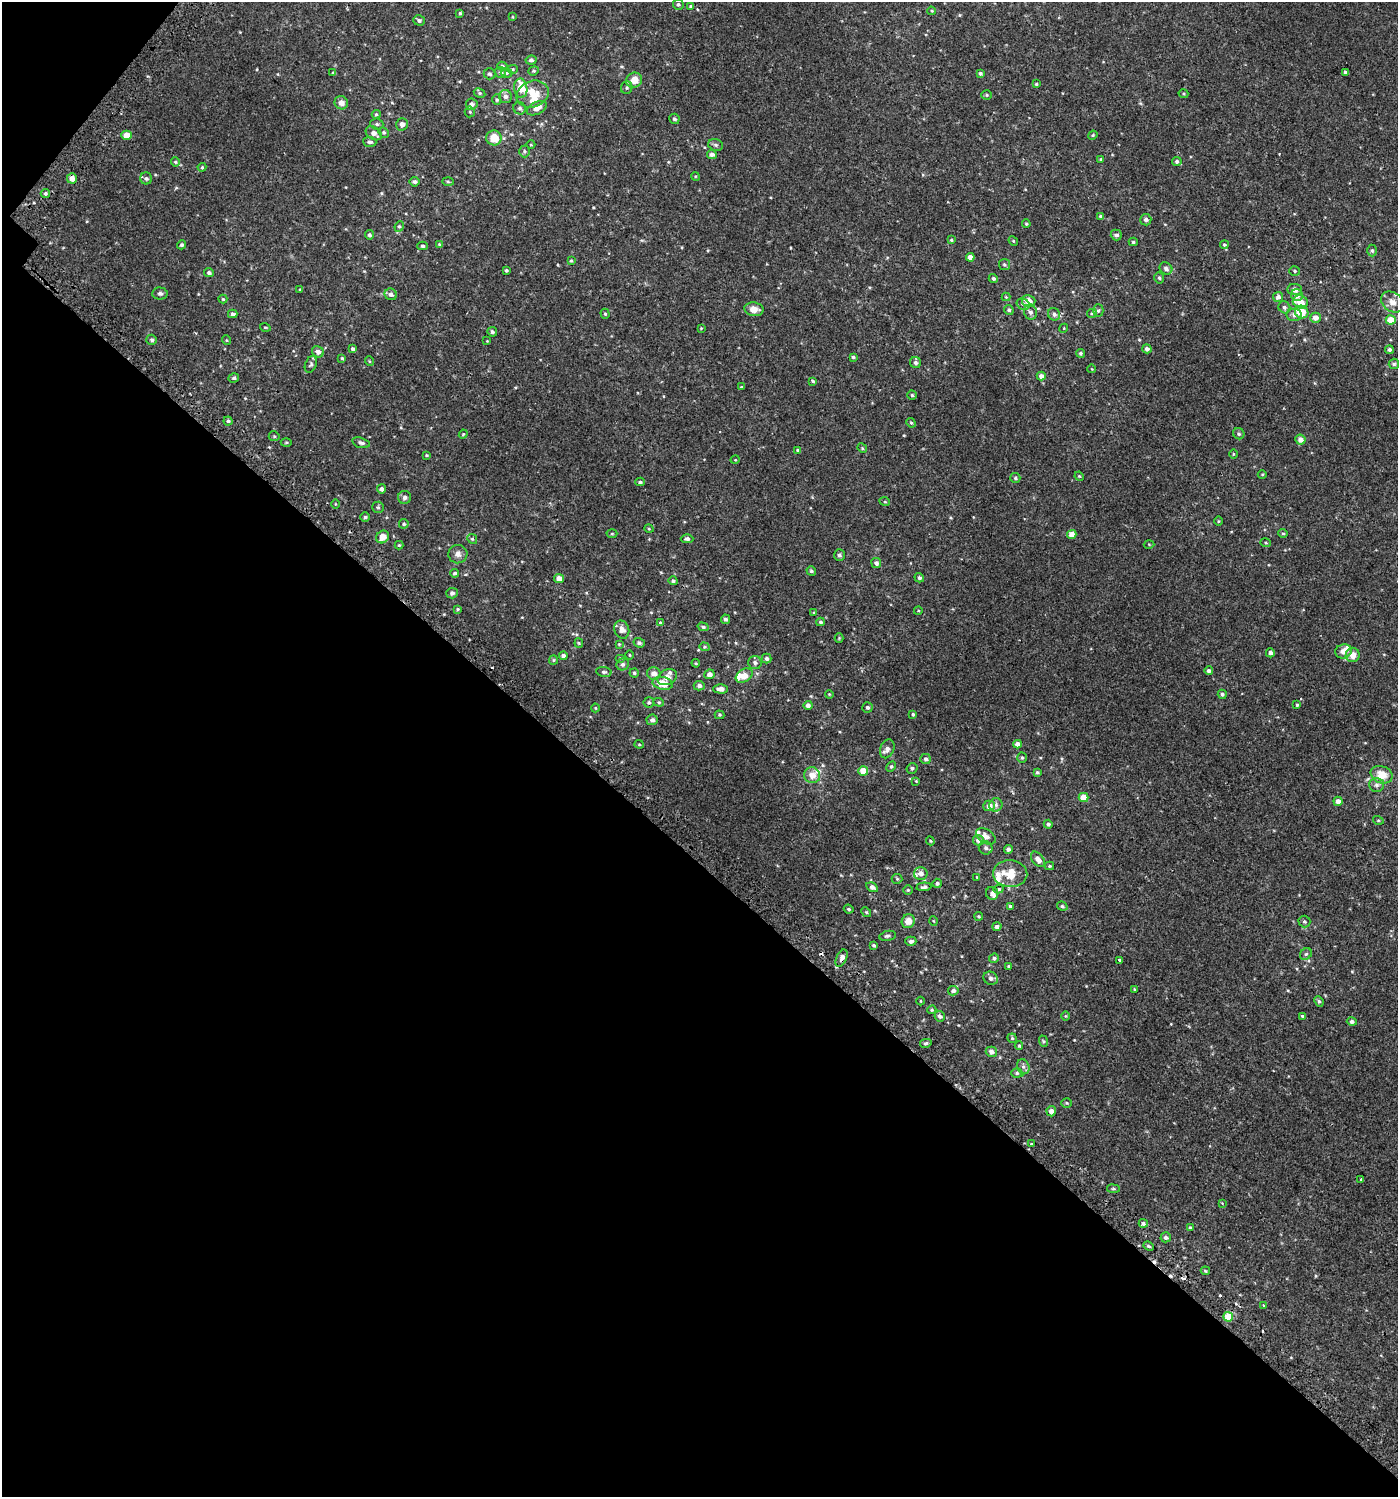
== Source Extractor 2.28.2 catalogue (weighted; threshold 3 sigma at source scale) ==
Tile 9 of 4 x 4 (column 1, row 3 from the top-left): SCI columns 232-1627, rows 1543-3037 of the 6113 x 6089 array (HDU 1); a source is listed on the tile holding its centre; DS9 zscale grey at full resolution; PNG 1400 x 1499 px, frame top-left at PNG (2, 2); each listed source drawn as its Kron ellipse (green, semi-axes under 4 px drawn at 4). Shown black and unused: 43% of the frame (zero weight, under 2 of 3 exposures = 3% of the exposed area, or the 3 px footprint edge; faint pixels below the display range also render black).
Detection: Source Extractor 2.28.2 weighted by HDU 2 'WHT'; one run over the whole footprint, this tile lists its part. Background 6.49e-04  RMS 0.0026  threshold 0.0117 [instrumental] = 3 sigma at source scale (4.5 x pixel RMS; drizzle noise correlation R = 1.50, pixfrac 1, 0.0396/0.0396 arcsec/px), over >= 5 px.
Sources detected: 320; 7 cosmic-ray / hot-pixel residue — neither listed nor drawn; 14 inside a brighter listed object's ellipse — not listed separately; the other 299 listed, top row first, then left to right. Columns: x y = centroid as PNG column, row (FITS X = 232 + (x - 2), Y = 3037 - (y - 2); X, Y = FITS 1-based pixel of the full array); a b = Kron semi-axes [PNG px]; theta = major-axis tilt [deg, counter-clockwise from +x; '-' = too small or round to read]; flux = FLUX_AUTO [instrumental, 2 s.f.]
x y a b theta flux
678 4 5 5 - 0.45
691 6 4 4 - 0.42
931 11 4 3 - 0.24
460 13 3 3 - 0.34
513 17 4 3 - 0.17
419 20 6 5 - 0.63
531 60 5 4 - 0.59
502 66 5 4 - 0.42
512 69 5 4 - 0.34
534 71 5 4 - 0.35
1345 72 3 3 - 0.6
333 73 4 3 - 0.26
500 73 6 5 - 0.65
507 73 6 5 - 0.37
980 73 4 4 - 0.5
489 74 6 5 - 0.47
634 80 8 7 - 2.6
1036 84 3 3 - 0.32
521 88 10 6 -81 5.4
627 88 6 5 - 0.45
480 93 6 4 -28 0.39
532 94 16 13 22 4.2
1183 94 5 3 - 0.25
987 95 5 4 - 0.32
505 96 6 6 - 0.88
497 100 5 4 - 0.35
341 103 7 6 - 1.3
472 104 6 5 - 1
520 108 6 6 - 0.63
537 108 10 6 26 1.9
470 112 5 5 - 0.36
376 114 4 4 - 0.29
674 119 5 5 - 0.48
377 124 6 5 - 0.45
402 124 6 5 - 1.2
384 132 6 4 -46 0.34
374 133 9 6 -33 1.3
127 135 5 4 - 2.6
1093 135 5 3 - 0.26
494 138 7 7 - 3.7
370 142 6 5 - 0.62
531 145 4 3 - 0.2
716 145 7 5 -16 0.53
524 151 6 5 - 0.48
712 154 5 4 - 0.93
1101 160 4 4 - 0.37
1177 161 4 4 - 0.57
175 162 5 4 - 0.29
202 167 4 4 - 0.28
695 176 4 3 - 0.23
72 178 5 5 - 1.6
146 178 6 6 - 0.53
448 181 5 3 - 0.28
415 182 5 5 - 0.59
45 194 5 4 - 0.47
1101 216 4 3 - 0.55
1146 220 6 5 - 0.78
1026 224 4 3 - 0.27
399 226 5 4 - 0.38
369 235 4 4 - 0.5
1116 235 5 5 - 0.7
951 240 4 3 - 0.26
1013 241 5 4 - 0.29
1133 242 4 4 - 0.36
181 245 4 4 - 0.5
440 245 4 3 - 0.4
1224 245 4 4 - 0.34
423 246 5 4 - 0.43
1372 250 6 4 -89 0.47
970 257 4 4 - 1.5
571 261 3 3 - 0.26
1004 264 5 5 - 0.43
1166 268 7 5 -36 0.71
506 270 4 3 - 0.38
1295 271 5 5 - 0.35
209 273 5 4 - 0.51
993 278 4 4 - 0.49
1159 278 6 4 -72 0.47
300 289 3 3 - 0.26
1295 289 7 5 -4 1.4
160 293 7 6 - 0.61
391 294 6 5 - 0.75
1297 295 6 6 - 1.7
1006 297 4 4 - 0.23
1278 297 5 5 - 1
223 299 4 4 - 0.27
1029 301 7 6 - 3.1
1300 302 8 6 -21 3.1
1392 302 12 9 -35 1.7
1023 304 7 5 -28 0.61
1284 307 6 5 - 0.55
754 309 9 7 -10 1.9
1009 310 5 4 - 0.47
1098 311 6 5 - 0.42
1030 312 7 6 - 0.83
1302 312 7 6 - 4.7
1092 313 5 4 - 0.32
233 314 4 4 - 0.61
605 314 5 4 - 0.35
1054 314 6 6 - 0.84
1294 315 8 6 -1 0.96
1315 318 5 5 - 1.6
1391 320 5 4 - 3.2
265 327 5 3 - 0.23
701 328 4 4 - 0.21
1064 328 4 3 - 0.22
492 332 5 4 - 0.59
152 340 5 5 - 0.54
226 340 5 3 - 0.19
487 341 4 4 - 0.21
353 349 4 3 - 0.54
1147 349 4 4 - 0.78
1389 350 4 4 - 0.53
318 352 6 5 - 1.1
1080 353 4 4 - 0.4
853 357 4 3 - 0.36
342 358 3 3 - 0.29
369 361 5 3 - 0.21
915 363 6 5 - 0.66
311 364 9 5 67 0.53
1394 364 5 5 - 0.37
1092 369 4 3 - 0.17
1041 376 4 4 - 1.2
234 378 5 4 - 0.5
813 381 4 4 - 0.37
741 387 4 3 - 0.26
912 395 5 4 - 0.33
228 421 4 4 - 0.44
911 423 5 4 - 0.31
463 434 4 4 - 0.26
1239 434 6 5 - 0.48
274 436 5 5 - 0.34
1300 440 5 5 - 1.6
286 442 5 3 - 0.28
361 443 9 5 -16 0.73
862 448 5 4 - 0.27
798 450 4 3 - 0.37
1233 454 5 3 - 0.22
427 455 4 3 - 0.25
735 460 5 3 - 0.19
1262 474 4 3 - 0.21
1079 476 5 4 - 0.24
1015 478 5 5 - 0.42
640 482 5 3 - 0.42
381 489 4 4 - 0.75
405 497 6 6 - 0.64
885 502 5 3 - 0.26
335 504 5 3 - 0.21
378 507 6 5 - 0.41
365 517 5 5 - 0.45
1218 521 5 3 - 0.21
404 524 5 4 - 0.37
649 529 5 3 - 0.21
1283 533 5 4 - 0.33
612 534 5 3 - 0.22
1072 534 4 4 - 2
382 537 7 6 - 2.2
472 539 5 4 - 0.34
687 539 6 4 0 0.62
1265 543 5 3 - 0.27
1149 544 5 3 - 0.22
399 545 4 4 - 0.25
458 554 9 9 - 1.2
839 555 6 5 - 0.56
876 563 5 5 - 0.67
811 571 5 4 - 0.37
455 573 4 4 - 0.46
559 578 5 4 - 1.5
919 578 5 4 - 0.63
673 581 4 4 - 0.5
452 593 6 5 - 0.66
458 609 4 4 - 0.27
918 611 4 3 - 0.21
814 613 4 3 - 0.28
725 619 4 4 - 0.55
660 622 4 4 - 0.22
820 622 4 3 - 0.39
703 627 5 4 - 0.42
622 630 9 7 -69 1.6
839 638 4 4 - 0.24
579 643 5 4 - 0.25
639 643 5 4 - 0.54
619 644 4 4 - 0.21
704 647 5 4 - 0.32
1343 651 8 7 - 1.6
1270 653 4 4 - 0.89
629 655 4 3 - 0.22
1353 655 7 7 - 1.9
563 656 4 4 - 0.76
620 658 5 4 - 0.25
767 658 5 5 - 0.73
553 660 5 4 - 0.28
696 663 4 4 - 0.26
755 663 7 6 - 0.8
623 664 6 5 - 0.64
1209 671 4 4 - 0.71
604 672 8 5 -9 0.5
634 673 5 4 - 0.39
654 673 7 6 - 1.4
709 674 5 4 - 1.2
744 676 9 6 31 2.6
667 677 10 7 28 1.8
663 683 10 6 -12 3.6
699 686 5 5 - 0.79
720 689 7 4 -1 1.4
829 694 4 3 - 0.19
1222 694 4 4 - 0.49
649 702 5 5 - 0.44
659 702 5 4 - 0.31
808 705 4 4 - 0.84
1297 705 4 4 - 0.31
867 707 5 5 - 0.52
595 708 4 4 - 0.23
913 714 4 4 - 0.35
720 715 5 4 - 0.3
652 720 5 5 - 0.86
639 744 4 4 - 0.26
1018 744 4 4 - 1.6
887 749 10 7 67 1.2
1022 758 5 4 - 0.39
926 759 5 5 - 0.64
891 766 6 4 62 0.39
912 768 5 5 - 0.52
863 771 5 4 - 2.9
1037 772 4 4 - 0.43
812 775 8 7 - 2.1
1382 775 11 8 -22 3.5
916 781 3 3 - 0.18
1377 785 7 7 - 0.74
1083 797 5 4 - 3.9
1338 801 4 4 - 1.4
996 805 7 6 - 0.74
989 806 5 5 - 1.7
1378 820 5 3 - 0.22
1048 824 4 4 - 0.54
986 836 11 7 -34 1.4
978 840 5 5 - 1
930 841 4 4 - 0.27
986 848 7 6 - 0.7
1008 849 4 4 - 0.67
1038 859 9 5 -50 1.7
1049 866 4 4 - 0.3
921 874 6 6 - 1.3
1010 874 17 13 -4 5.5
977 877 3 2 - 0.19
897 879 5 5 - 0.33
937 883 4 4 - 0.5
872 887 6 4 -32 1.1
924 887 7 4 5 0.65
999 889 5 4 - 0.35
908 890 5 5 - 0.27
992 893 6 6 - 0.71
1010 906 4 3 - 0.37
1062 906 5 4 - 0.41
849 909 5 3 - 0.32
866 912 5 4 - 0.29
979 916 4 3 - 0.28
908 921 7 6 - 2.2
933 921 5 3 - 0.21
1304 922 6 6 - 0.53
997 926 5 4 - 0.82
888 936 8 5 11 0.51
911 941 5 4 - 0.73
874 945 4 4 - 0.43
1306 954 6 5 - 0.54
841 958 9 5 65 1.7
994 958 5 4 - 0.54
1119 960 3 3 - 2.3
1008 966 4 3 - 0.27
991 978 7 6 - 0.92
1134 989 4 3 - 0.18
953 991 5 4 - 0.86
920 1001 4 3 - 0.18
1319 1001 5 4 - 0.37
932 1010 4 4 - 0.31
940 1016 5 5 - 0.7
1066 1016 5 3 - 0.23
1303 1017 3 3 - 2.2
1352 1022 5 4 - 0.7
1012 1038 5 4 - 0.36
1043 1041 6 3 -71 0.3
926 1043 6 4 13 0.43
1019 1046 4 4 - 0.23
991 1052 6 5 - 1
1023 1067 8 6 -69 0.74
1017 1073 5 5 - 0.44
1067 1103 5 4 - 0.3
1051 1111 5 4 - 1.1
1031 1144 3 3 - 0.68
1361 1179 3 3 - 0.27
1113 1189 6 3 -8 0.3
1222 1203 4 2 - 0.23
1143 1223 4 4 - 0.52
1190 1227 4 3 - 0.24
1166 1237 5 5 - 0.77
1149 1246 6 4 -23 0.4
1205 1271 4 3 - 0.24
1264 1305 3 3 - 0.37
1228 1317 5 5 - 5.1
Overlapping masked pixels (flux is a lower limit): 1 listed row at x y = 841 958
Isophote crosses this tile's border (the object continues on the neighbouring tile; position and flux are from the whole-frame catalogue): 1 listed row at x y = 1392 302